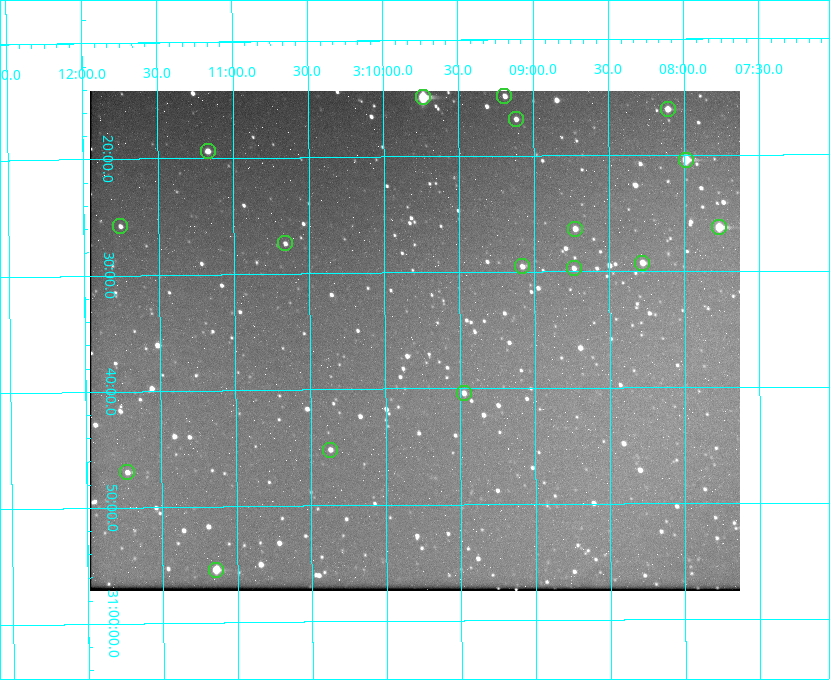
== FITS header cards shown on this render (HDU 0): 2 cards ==
NAXIS1  =                  650 / Width of table row in bytes
NAXIS2  =                  500 / Number of rows in table

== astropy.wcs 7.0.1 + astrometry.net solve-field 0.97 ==
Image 650 x 500 px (HDU 0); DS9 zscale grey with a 90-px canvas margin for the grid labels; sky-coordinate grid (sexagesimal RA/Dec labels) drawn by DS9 from the SOLVED WCS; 17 Tycho-2 reference stars matched to detected sources circled (green)
Header WCS: none
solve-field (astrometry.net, Tycho-2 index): SOLVED blind (the file carries no WCS)
Solved WCS: RA---TAN-SIP/DEC--TAN-SIP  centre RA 03:09:48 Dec +30:36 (47.45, +30.60 deg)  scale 5.17 arcsec/px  FOV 56.0' x 43.1'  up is -180 deg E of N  parity flipped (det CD > 0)
(file carries no celestial WCS; the grid is the blind solution)
Tycho-2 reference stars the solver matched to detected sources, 17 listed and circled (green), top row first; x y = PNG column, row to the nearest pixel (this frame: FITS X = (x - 90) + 1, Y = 500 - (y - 91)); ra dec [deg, ICRS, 3 dp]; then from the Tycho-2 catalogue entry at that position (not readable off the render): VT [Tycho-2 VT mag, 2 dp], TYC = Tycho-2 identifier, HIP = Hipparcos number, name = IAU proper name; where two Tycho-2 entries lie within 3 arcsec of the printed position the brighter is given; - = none
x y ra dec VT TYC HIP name
504 96 47.298 +30.248 11.74 2340-1527-1 - -
423 97 47.434 +30.249 8.84 2340-1699-1 - -
668 109 47.027 +30.268 10.45 2339-1565-1 - -
516 119 47.279 +30.281 11.50 2340-853-1 - -
208 151 47.792 +30.323 11.52 2340-1736-1 - -
686 160 46.997 +30.341 9.26 2339-1426-1 - -
120 226 47.939 +30.430 12.78 2340-1376-1 - -
719 227 46.942 +30.437 9.50 2339-1638-1 - -
575 229 47.182 +30.439 11.33 2339-1340-1 - -
285 243 47.665 +30.457 11.70 2340-1064-1 - -
642 263 47.070 +30.488 10.91 2339-1082-1 - -
522 266 47.270 +30.492 11.72 2340-1534-1 - -
574 268 47.184 +30.495 11.78 2339-1503-1 - -
464 393 47.369 +30.674 11.68 2340-1714-1 - -
330 450 47.592 +30.753 11.61 2340-1087-1 - -
127 472 47.932 +30.783 11.54 2340-1498-1 - -
216 570 47.785 +30.924 10.11 2340-1700-1 - -